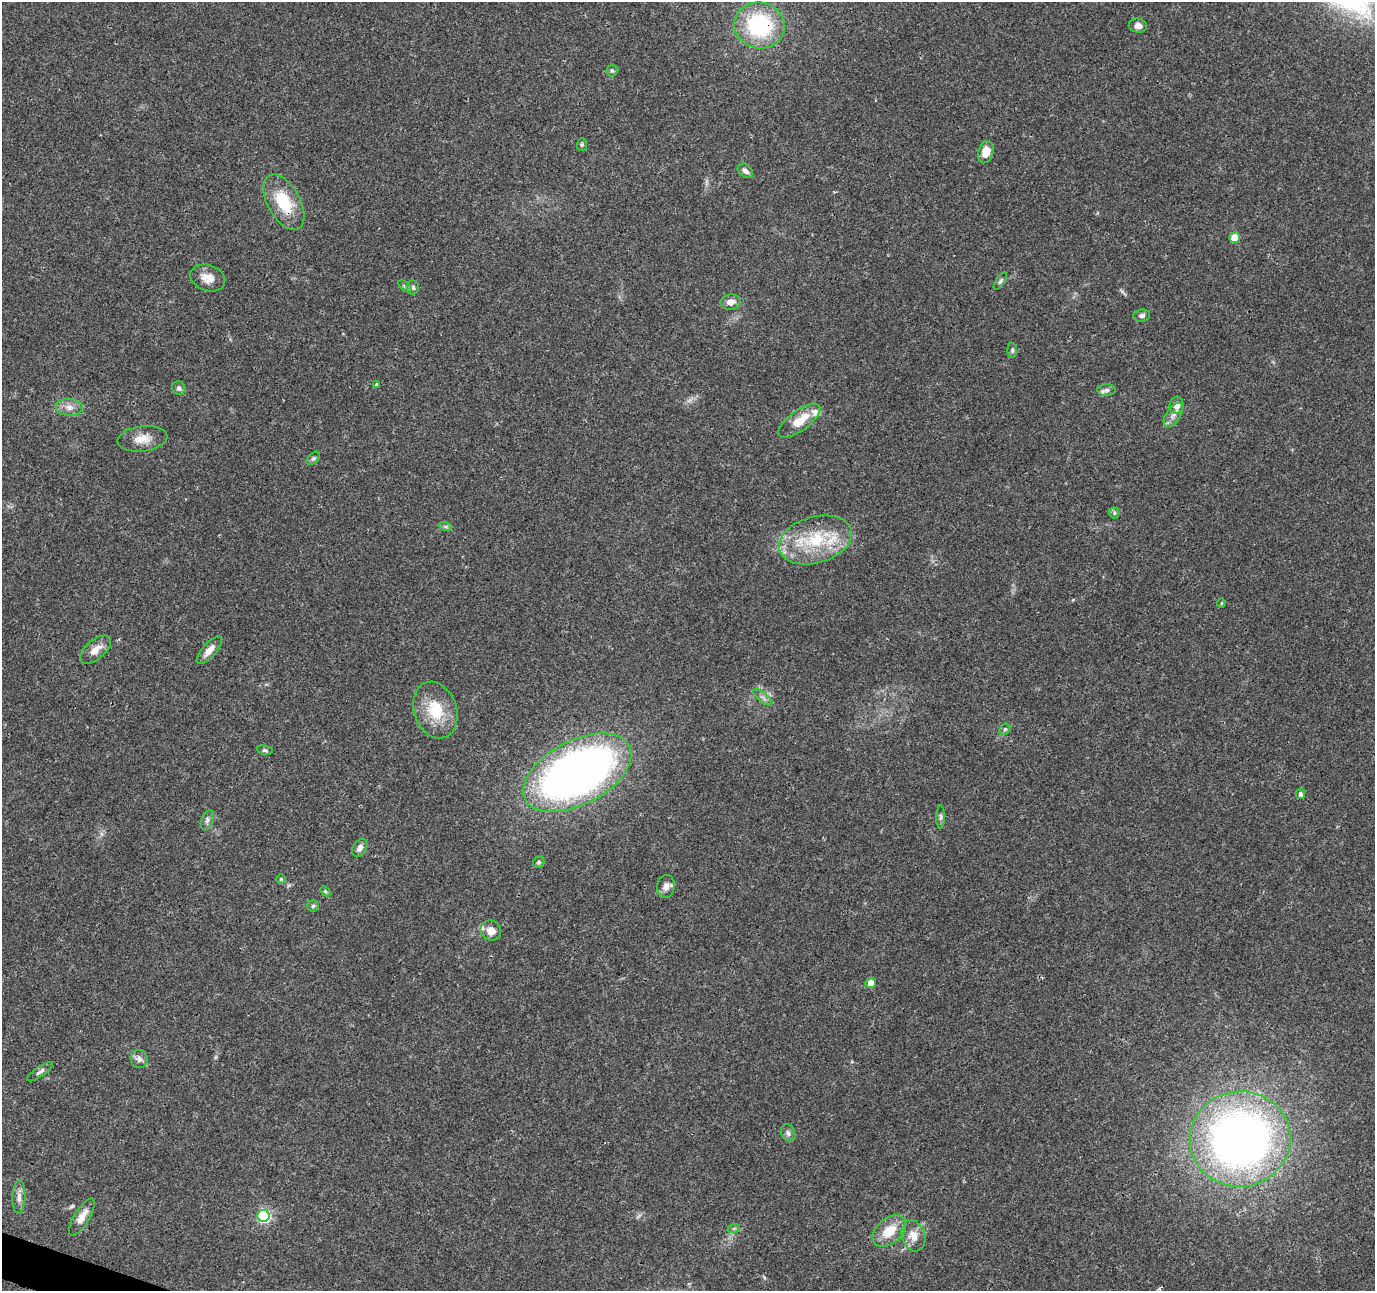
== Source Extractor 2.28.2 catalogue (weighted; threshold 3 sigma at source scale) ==
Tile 7 of 4 x 4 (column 3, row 2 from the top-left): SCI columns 2754-4126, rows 2793-4081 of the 5511 x 5649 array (HDU 1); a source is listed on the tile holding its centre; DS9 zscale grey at full resolution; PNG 1377 x 1293 px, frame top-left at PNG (2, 2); each listed source drawn as its Kron ellipse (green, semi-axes under 4 px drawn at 4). Shown black and unused: <1% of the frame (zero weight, under 3 of 4 exposures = <1% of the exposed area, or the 3 px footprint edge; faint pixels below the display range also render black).
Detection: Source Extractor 2.28.2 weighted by HDU 2 'WHT'; one run over the whole footprint, this tile lists its part. Background 0.0373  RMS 0.0036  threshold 0.0161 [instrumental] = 3 sigma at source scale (4.5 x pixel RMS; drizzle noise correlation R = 1.50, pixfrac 1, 0.0396/0.0396 arcsec/px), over >= 5 px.
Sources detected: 59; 3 inside a brighter listed object's ellipse — not listed separately; the other 56 listed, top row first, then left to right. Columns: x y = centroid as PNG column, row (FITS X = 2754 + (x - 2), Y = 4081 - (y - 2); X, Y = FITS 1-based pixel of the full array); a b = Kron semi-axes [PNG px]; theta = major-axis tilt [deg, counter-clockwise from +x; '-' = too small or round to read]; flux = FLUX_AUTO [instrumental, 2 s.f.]
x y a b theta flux
760 25 25 23 -11 35
1138 26 9 7 -9 2.5
612 71 6 5 - 0.58
582 145 6 5 - 0.55
986 152 11 7 74 4.8
745 171 8 6 -40 1.5
284 202 30 16 -61 14
1234 238 5 5 - 8.5
208 278 18 13 -20 4
1000 281 10 4 56 0.8
405 286 7 4 -36 0.68
413 287 7 6 - 0.89
730 302 10 7 10 2.6
1142 316 8 6 7 1.1
1012 350 8 5 -88 0.64
377 384 4 4 - 0.78
179 388 7 6 - 1
1107 390 9 6 2 1.2
1177 405 8 7 - 3.1
69 407 14 8 -4 2.7
1173 415 13 7 56 2.2
799 421 25 10 37 8
142 439 25 12 7 5
313 458 8 5 44 0.69
1114 513 5 5 - 0.57
445 526 7 4 -19 0.68
815 540 37 23 16 21
1221 603 5 3 - 0.3
95 650 18 9 41 4
209 650 17 7 49 3.2
763 697 12 4 -39 1.3
435 710 29 21 -71 13
1005 729 6 4 44 0.61
265 750 8 4 -10 0.69
577 773 58 32 28 240
1300 794 5 4 - 1.1
941 817 11 4 89 0.91
207 820 10 6 70 1.2
360 848 9 6 60 1.8
539 862 6 5 - 0.63
281 879 4 4 - 0.41
666 886 11 8 82 2.4
325 891 6 4 -45 0.52
313 906 6 5 - 0.64
491 931 10 9 - 3.5
871 983 5 5 - 4.1
139 1059 9 8 - 1.8
40 1072 15 5 35 1.2
788 1133 9 6 -64 1.2
1240 1139 50 47 7 220
19 1197 16 6 87 2.2
264 1216 6 6 - 49
82 1217 21 7 59 3.5
734 1228 6 4 19 0.53
889 1231 19 12 41 7.8
913 1236 15 12 -73 4.4
Overlapping masked pixels (flux is a lower limit): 2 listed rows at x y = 760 25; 284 202